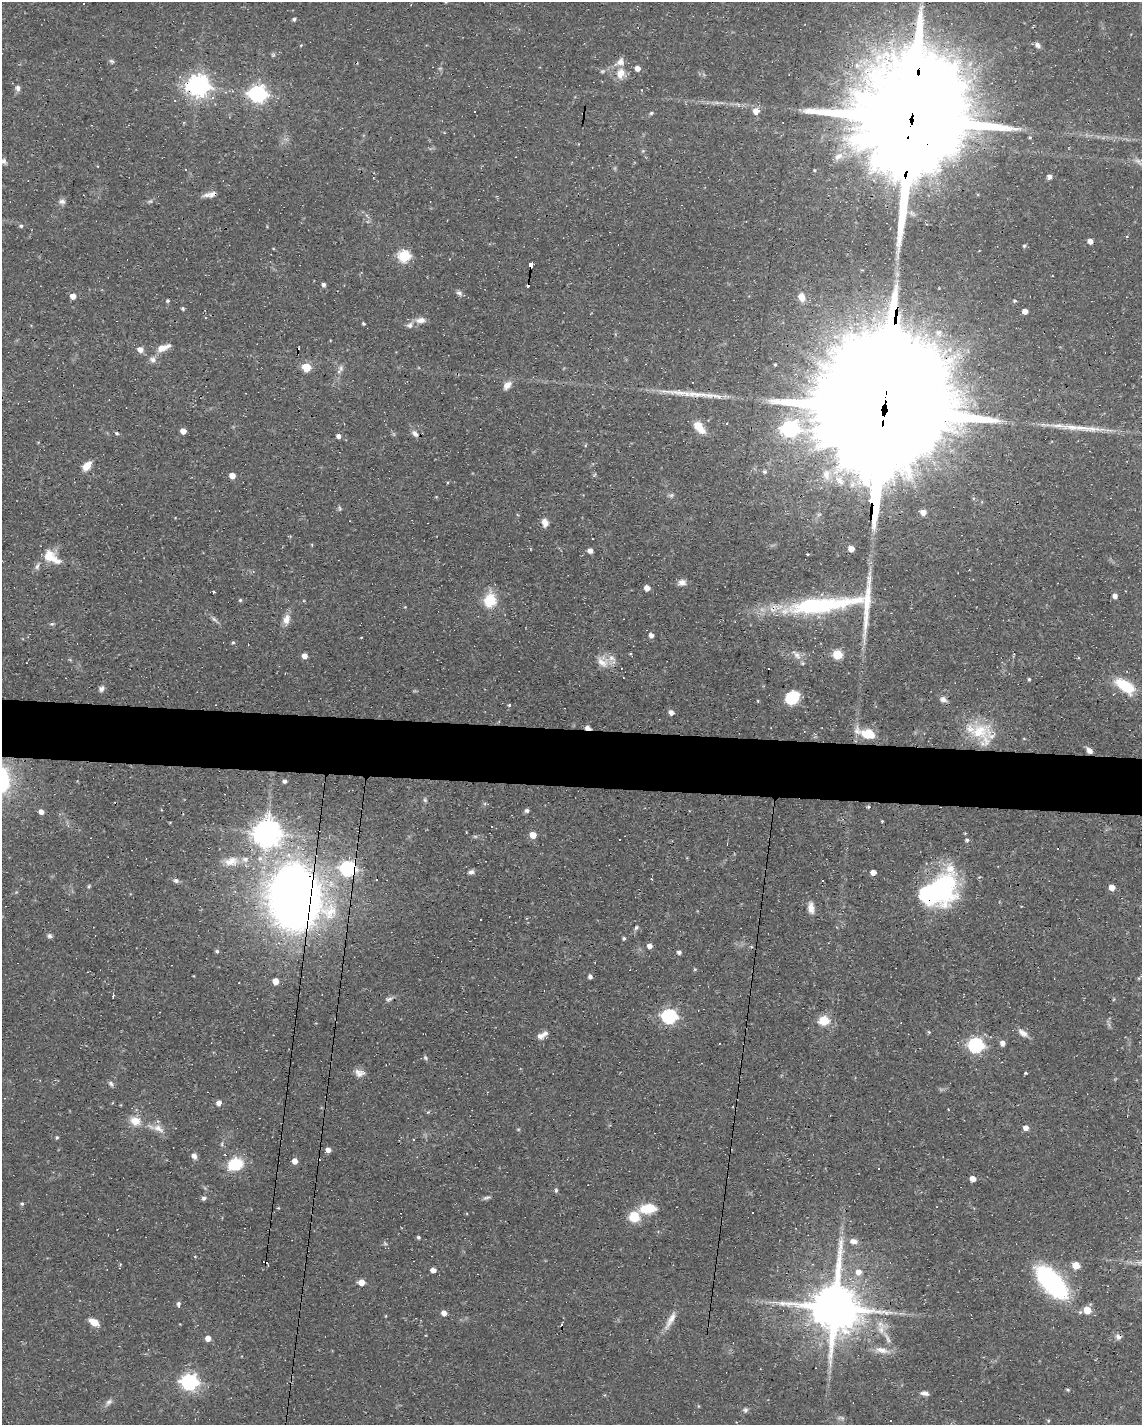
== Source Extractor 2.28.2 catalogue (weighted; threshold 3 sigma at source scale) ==
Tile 6 of 4 x 3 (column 2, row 2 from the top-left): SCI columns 1141-2280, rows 1636-3058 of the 4561 x 4584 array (HDU 1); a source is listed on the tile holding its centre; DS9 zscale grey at full resolution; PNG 1144 x 1427 px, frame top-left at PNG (2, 2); no overlay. Shown black and unused: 4% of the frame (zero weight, under 3 of 4 exposures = <1% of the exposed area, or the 3 px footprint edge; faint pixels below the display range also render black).
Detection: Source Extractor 2.28.2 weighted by HDU 2 'WHT'; one run over the whole footprint, this tile lists its part. Background 0.0541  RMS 0.0032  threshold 0.0144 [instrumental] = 3 sigma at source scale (4.5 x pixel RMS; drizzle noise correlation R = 1.50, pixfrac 1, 0.05/0.05 arcsec/px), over >= 5 px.
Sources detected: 213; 5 too faint to see at this stretch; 12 cosmic-ray / hot-pixel residue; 3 long thin detections or spike segments (spike, bleed or trail) — not listed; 8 inside a brighter listed object's ellipse — not listed separately; the other 185 listed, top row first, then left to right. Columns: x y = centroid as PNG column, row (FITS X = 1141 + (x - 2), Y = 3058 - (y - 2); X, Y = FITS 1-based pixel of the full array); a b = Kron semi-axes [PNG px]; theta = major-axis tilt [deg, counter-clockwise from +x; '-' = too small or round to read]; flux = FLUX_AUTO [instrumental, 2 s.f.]
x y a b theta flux
294 19 4 4 - 0.75
1038 45 8 6 -51 1.2
273 55 5 5 - 0.46
112 61 8 5 -38 0.65
637 68 5 5 - 2.1
620 73 14 12 73 3.9
198 86 8 7 - 230
18 88 7 5 -87 1.3
257 94 7 7 - 120
475 111 3 3 - 2.9
756 111 6 5 - 3.7
651 113 6 5 - 0.53
912 119 68 23 83 20000
1030 137 5 4 - 0.43
838 156 14 8 35 2.8
3 161 8 7 - 1
1139 161 14 8 -36 1.6
186 169 3 2 - 0.41
815 170 4 4 - 0.34
1049 177 6 5 - 1.1
207 195 15 6 15 1.7
62 201 9 7 -17 1.2
21 226 5 5 - 0.54
1090 241 4 4 - 2.3
1024 246 5 4 - 0.5
404 256 6 6 - 32
531 265 3 3 - 80
323 285 4 4 - 1
459 293 9 6 -36 0.94
73 296 4 4 - 3.5
802 297 11 8 -71 3.3
167 301 4 4 - 0.52
1015 301 4 4 - 0.53
183 309 4 4 - 0.55
1025 311 4 4 - 2.2
420 320 13 8 6 2.3
363 324 4 3 - 0.42
410 325 9 8 - 1.4
163 348 17 8 24 3.5
140 349 6 6 - 2.2
153 360 10 8 -43 1.5
775 364 3 2 - 0.33
306 367 5 5 - 11
341 368 10 7 81 1.3
507 385 13 8 44 2.2
700 394 38 7 -5 5.3
883 414 124 29 83 43000
699 427 18 9 -49 4.6
183 431 4 4 - 2.9
117 433 5 4 - 0.49
415 433 11 7 -46 1.5
339 436 5 4 - 1.6
86 466 11 7 40 3.3
765 471 5 5 - 0.71
826 474 17 10 -84 4.4
232 475 5 4 - 3.1
840 481 15 9 -52 3.6
340 508 6 4 -88 0.49
923 512 5 5 - 2.7
545 523 8 6 -74 2.5
312 545 5 3 - 0.26
851 549 5 5 - 2.7
590 551 6 5 - 1.6
808 554 3 2 - 0.33
49 556 17 14 -32 6.1
37 567 8 4 82 0.84
682 582 9 7 11 1.7
647 588 5 4 - 2.5
213 592 3 3 - 1.4
1115 596 4 4 - 1.6
240 600 5 4 - 0.39
490 600 16 13 78 8.8
821 605 95 16 7 45
286 619 15 8 76 2.6
651 635 5 5 - 1.6
361 638 3 2 - 0.2
233 642 4 4 - 0.49
797 655 17 8 -46 2.4
837 655 5 5 - 16
304 656 5 4 - 2.5
602 662 18 13 -31 4
769 668 3 3 - 13
1029 679 4 3 - 0.43
1125 686 20 10 -32 13
102 689 8 6 64 1.1
792 698 13 11 43 11
943 699 9 7 -20 1.3
509 705 5 3 - 0.35
671 712 5 4 - 1.9
588 728 6 4 -12 1.7
980 733 38 22 -56 14
867 734 22 10 -17 7.7
1089 750 7 5 -47 1.5
2 780 32 17 86 22
285 781 4 4 - 0.99
425 800 7 5 -87 0.61
868 806 5 3 - 0.41
41 811 5 5 - 1.8
527 811 6 5 - 0.85
882 821 3 3 - 0.27
267 833 9 8 - 460
533 835 5 4 - 4.8
967 840 5 5 - 0.73
727 844 2 2 - 0.19
1058 849 3 3 - 1.9
260 858 8 6 90 1.3
231 861 19 11 11 3.8
348 868 7 6 - 66
471 872 9 5 14 1
873 872 4 4 - 2.4
377 879 3 3 - 7.2
176 880 7 6 - 0.88
89 886 6 4 46 0.41
1112 887 5 5 - 3
939 890 43 28 38 54
294 897 37 27 -85 450
811 908 15 8 -83 2.4
328 911 31 25 -36 17
636 927 6 5 - 0.59
50 936 7 6 - 0.85
624 938 4 3 - 0.55
650 946 5 4 - 1.8
751 947 5 3 - 0.31
217 951 5 5 - 0.59
679 952 5 5 - 0.97
695 969 5 4 - 0.4
590 976 4 4 - 1
275 981 5 4 - 3.8
239 983 2 2 - 0.27
113 996 5 2 - 0.34
389 999 11 6 13 1
669 1016 7 6 - 68
824 1020 5 5 - 20
1023 1033 16 7 -36 2
542 1035 14 7 28 2
719 1043 2 2 - 0.29
1003 1043 5 5 - 1.8
976 1045 7 6 - 69
425 1058 7 5 -48 0.58
359 1073 13 9 -13 2.1
1026 1073 3 3 - 1.2
111 1084 8 5 -52 0.78
219 1103 5 4 - 1.7
135 1121 14 11 -15 4.2
158 1128 18 9 -25 3
1026 1128 5 5 - 2
57 1138 4 4 - 0.49
328 1150 5 4 - 2
194 1156 8 6 -56 1.4
295 1161 5 5 - 2.4
235 1164 11 9 18 17
879 1168 3 2 - 0.75
973 1178 5 4 - 3.2
556 1190 6 4 78 0.58
204 1198 6 6 - 0.78
486 1198 11 4 18 0.75
22 1204 4 4 - 0.58
278 1208 4 4 - 0.32
648 1208 19 10 5 7.4
753 1213 3 3 - 1.1
418 1237 4 4 - 0.57
853 1241 11 7 -7 2.1
385 1244 6 4 -2 0.49
195 1256 4 2 - 0.23
1139 1262 9 4 0 1.1
1076 1265 5 5 - 5.5
433 1270 6 4 -9 1.9
858 1272 7 7 - 2.5
361 1282 5 5 - 4.1
1052 1282 31 14 -47 63
179 1304 6 4 90 0.89
835 1308 16 13 87 2000
1087 1310 5 5 - 6.7
444 1313 5 5 - 2.1
670 1320 30 8 61 3.5
94 1322 9 6 -34 4.7
1119 1337 7 7 - 1.2
208 1338 5 5 - 2.5
887 1338 24 5 -59 3.1
882 1350 23 8 -10 3.5
189 1382 7 6 - 110
925 1393 9 5 -10 1.4
109 1402 11 7 33 1.2
745 1410 7 6 - 0.77
841 1418 10 5 -11 0.85
Overlapping masked pixels (flux is a lower limit): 12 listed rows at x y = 198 86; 912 119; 531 265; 883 414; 821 605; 588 728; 267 833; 348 868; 939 890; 294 897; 835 1308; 1119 1337
Isophote crosses this tile's border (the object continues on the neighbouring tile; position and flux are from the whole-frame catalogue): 3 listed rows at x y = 912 119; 3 161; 2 780